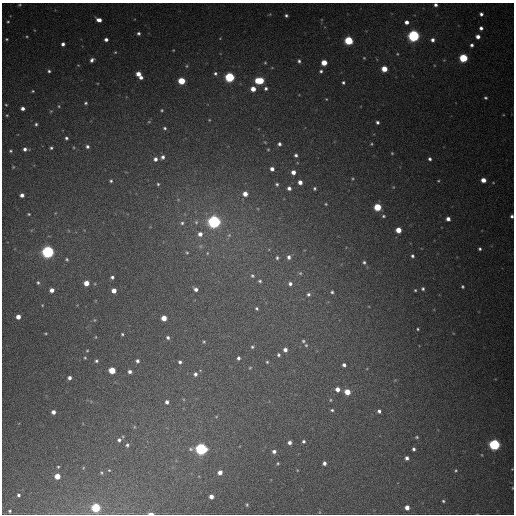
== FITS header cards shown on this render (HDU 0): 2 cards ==
NAXIS1  =                  512
NAXIS2  =                  512

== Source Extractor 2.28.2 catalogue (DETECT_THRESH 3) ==
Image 512 x 512 px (HDU 0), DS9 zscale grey, 1 PNG px = 1 image px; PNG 516 x 516 px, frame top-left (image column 1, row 512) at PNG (2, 3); no overlay
Background 453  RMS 13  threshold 39.6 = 3 sigma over >= 5 px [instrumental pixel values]
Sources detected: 194; all 194 listed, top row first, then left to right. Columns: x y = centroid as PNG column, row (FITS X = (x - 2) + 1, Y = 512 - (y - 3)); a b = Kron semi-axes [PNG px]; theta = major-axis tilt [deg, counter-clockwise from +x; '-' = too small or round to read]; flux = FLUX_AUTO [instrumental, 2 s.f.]
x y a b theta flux
19 5 5 4 - 1200
435 5 3 3 - 2200
270 14 5 4 - 860
481 14 4 4 - 2500
286 15 4 4 - 1800
99 20 6 4 -21 5600
8 22 4 3 - 990
406 22 4 4 - 4100
481 28 4 4 - 2800
138 33 4 4 - 1900
27 36 4 3 - 890
414 36 5 5 - 230000
478 37 4 4 - 4800
220 38 4 3 - 650
7 39 3 2 - 900
106 39 4 3 - 3000
348 40 5 5 - 54000
432 40 4 4 - 3100
63 44 4 4 - 3000
472 45 4 3 - 2300
173 50 3 2 - 610
115 52 5 4 - 930
397 54 4 4 - 840
364 58 4 3 - 830
463 58 5 5 - 57000
92 60 5 4 - 2800
299 61 5 3 - 1800
265 63 4 3 - 860
324 63 4 4 - 14000
78 65 5 3 - 680
187 66 5 5 - 1200
384 69 4 4 - 15000
49 71 4 4 - 1500
321 71 5 4 - 1700
215 73 5 5 - 2000
138 74 5 4 - 7600
141 77 4 3 - 3000
230 77 5 5 - 99000
182 81 5 4 - 28000
259 81 7 5 -1 38000
343 82 4 4 - 1600
266 88 5 4 - 2000
253 89 4 4 - 9000
33 91 3 2 - 850
486 98 4 3 - 1400
326 99 4 4 - 680
86 103 4 3 - 1400
6 105 3 3 - 760
59 106 5 4 - 1000
23 108 4 4 - 3700
162 110 4 3 - 960
51 111 5 4 - 900
7 115 3 3 - 820
209 120 4 3 - 670
149 122 5 3 - 750
377 122 4 4 - 2100
36 124 3 3 - 1300
165 128 4 4 - 1400
66 138 4 3 - 1700
279 144 4 3 - 2100
371 144 4 4 - 1100
87 147 5 4 - 2100
51 148 3 3 - 1400
25 149 4 4 - 2600
268 149 4 2 - 750
10 151 4 3 - 1000
392 153 4 3 - 880
296 155 4 4 - 2000
163 157 5 4 - 2700
155 159 5 5 - 3300
430 159 4 4 - 1900
13 167 3 2 - 750
272 169 4 4 - 3600
293 172 4 4 - 5400
353 179 4 3 - 940
483 180 4 4 - 7800
111 181 4 3 - 1300
438 181 3 3 - 750
300 182 4 4 - 5200
158 184 3 3 - 1100
277 184 5 4 - 1400
393 187 5 4 - 800
289 188 4 4 - 3200
314 188 4 3 - 1300
245 194 5 5 - 7500
22 195 4 4 - 3800
326 204 4 3 - 940
377 207 5 5 - 31000
29 214 3 2 - 900
383 216 5 4 - 1400
512 216 4 3 - 2100
448 219 4 4 - 4500
196 222 6 6 - 2000
214 222 5 5 - 320000
182 223 6 5 - 1800
398 230 4 4 - 11000
200 234 6 5 - 5000
229 235 7 5 44 1900
200 246 6 6 - 1800
480 249 3 3 - 1500
48 252 5 5 - 270000
187 252 5 4 - 1000
207 253 5 5 - 1200
412 256 4 3 - 1700
289 257 5 5 - 3000
277 258 5 4 - 1400
67 259 4 4 - 1200
364 262 5 4 - 1600
300 273 5 4 - 1100
252 276 5 4 - 1300
112 277 4 4 - 2000
260 281 4 3 - 1200
38 282 4 3 - 1300
86 283 4 4 - 10000
290 284 4 4 - 2500
462 287 4 4 - 1300
196 289 5 4 - 3300
423 289 4 4 - 1600
52 290 4 4 - 5200
415 290 3 3 - 980
114 291 4 4 - 7200
332 292 3 3 - 1400
308 294 4 4 - 1800
42 305 4 3 - 600
257 308 3 3 - 1200
18 317 4 4 - 7000
164 318 4 4 - 10000
94 320 5 3 - 810
418 329 4 3 - 990
46 333 4 2 - 830
122 334 3 3 - 1000
96 337 4 3 - 670
168 337 5 4 - 2000
303 341 4 3 - 1200
204 342 4 3 - 930
306 345 3 3 - 970
252 347 5 4 - 1300
285 350 4 4 - 3700
87 351 4 3 - 790
278 355 4 4 - 1500
85 358 4 3 - 900
238 358 4 3 - 2100
96 361 4 4 - 1500
137 361 4 4 - 2400
180 362 4 4 - 1800
267 362 4 3 - 1000
344 365 4 4 - 2400
250 368 5 4 - 890
112 370 5 4 - 23000
130 372 4 4 - 2700
195 374 5 5 - 2800
69 378 4 4 - 3000
337 389 5 4 - 5400
347 392 5 4 - 15000
330 400 4 3 - 840
167 402 5 4 - 2900
332 410 4 4 - 1400
379 411 4 4 - 2300
53 412 4 4 - 4300
216 417 5 3 - 840
134 427 5 3 - 940
123 436 5 3 - 830
417 437 5 4 - 1200
119 440 5 5 - 2200
303 441 4 4 - 1700
289 442 4 4 - 3100
494 444 5 5 - 160000
127 445 6 5 - 2000
201 449 6 5 - 220000
414 449 4 3 - 2000
274 451 5 4 - 2800
482 455 4 3 - 680
407 458 4 4 - 3000
278 463 4 4 - 1000
324 463 4 4 - 2800
58 467 3 3 - 910
83 468 5 3 - 820
512 469 2 2 - 620
109 470 4 4 - 750
297 470 4 3 - 670
456 470 5 5 - 1200
220 472 4 4 - 5500
101 473 5 4 - 1100
57 476 4 4 - 13000
512 488 4 2 - 660
18 495 4 3 - 1900
211 497 4 4 - 5500
443 501 3 3 - 1100
247 505 4 3 - 1100
407 507 4 4 - 5900
96 508 5 5 - 67000
10 511 3 3 - 1300
319 512 5 3 - 730
151 513 5 3 - 3600
At the frame edge (FLAGS 8, measured only in part): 5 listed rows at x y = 435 5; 512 216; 512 469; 512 488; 151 513